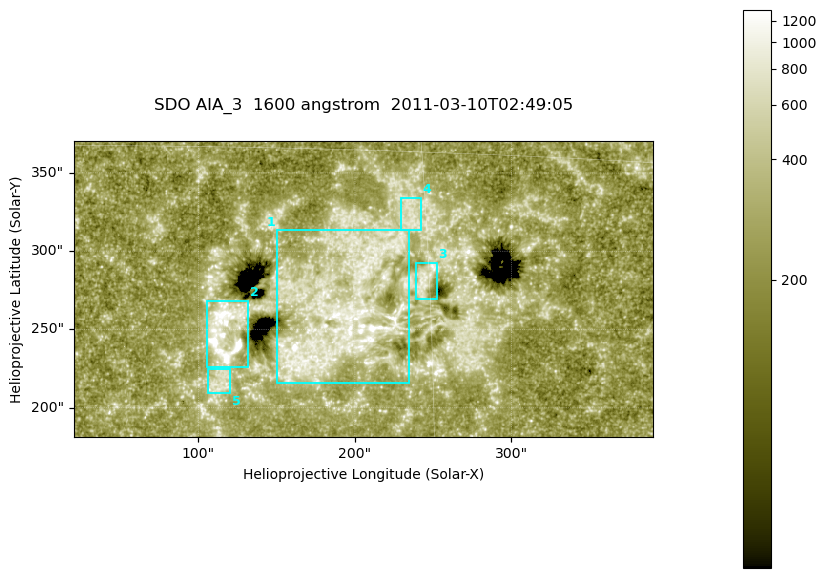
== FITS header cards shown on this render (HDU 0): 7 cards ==
TELESCOP= 'SDO     '           /
INSTRUME= 'AIA_3   '           /
WAVELNTH=                 1600 /
WAVEUNIT= 'angstrom'           /
DATE-OBS= '2011-03-10T02:49:05.120' /
CTYPE1  = 'HPLN-TAN'           /
CTYPE2  = 'HPLT-TAN'           /

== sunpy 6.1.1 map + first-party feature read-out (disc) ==
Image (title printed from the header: SDO AIA_3  1600 angstrom  2011-03-10T02:49:05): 607 x 311 px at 0.609 arcsec/px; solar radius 966 arcsec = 1586 px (partial field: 2.4% of the solar disc is inside the frame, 100% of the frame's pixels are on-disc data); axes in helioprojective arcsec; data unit not stated in the header (colour bar unlabelled)
Pointing: header CRPIX1/2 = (2052.59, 2044.23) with CRVAL1/2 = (0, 0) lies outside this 607 x 311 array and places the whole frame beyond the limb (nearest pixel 1.42 R_sun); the SolarSoft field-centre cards XCEN/YCEN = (205.3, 275.9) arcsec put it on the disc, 1910 arcsec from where CRPIX/CRVAL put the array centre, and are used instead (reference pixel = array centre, CRVAL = XCEN/YCEN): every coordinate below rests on XCEN/YCEN
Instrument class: DISC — disc imager (sunpy class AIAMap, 1600 A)
Bright regions (active regions / flare kernels): reference = the on-disc median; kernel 5 px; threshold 5 sigma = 418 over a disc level ~249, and >= 1.15x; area >= 188 px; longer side >= 4 px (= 2.4 arcsec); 5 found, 5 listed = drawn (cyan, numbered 1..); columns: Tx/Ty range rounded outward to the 2 arcsec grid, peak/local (2 s.f.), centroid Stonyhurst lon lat
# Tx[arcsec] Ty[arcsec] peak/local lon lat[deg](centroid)
1 150..236 216..314 13 +12 +8
2 104..132 226..268 15 +7 +8
3 238..254 268..294 4.2 +15 +10
4 228..242 312..334 3.2 +14 +12
5 106..122 208..226 3.3 +7 +6